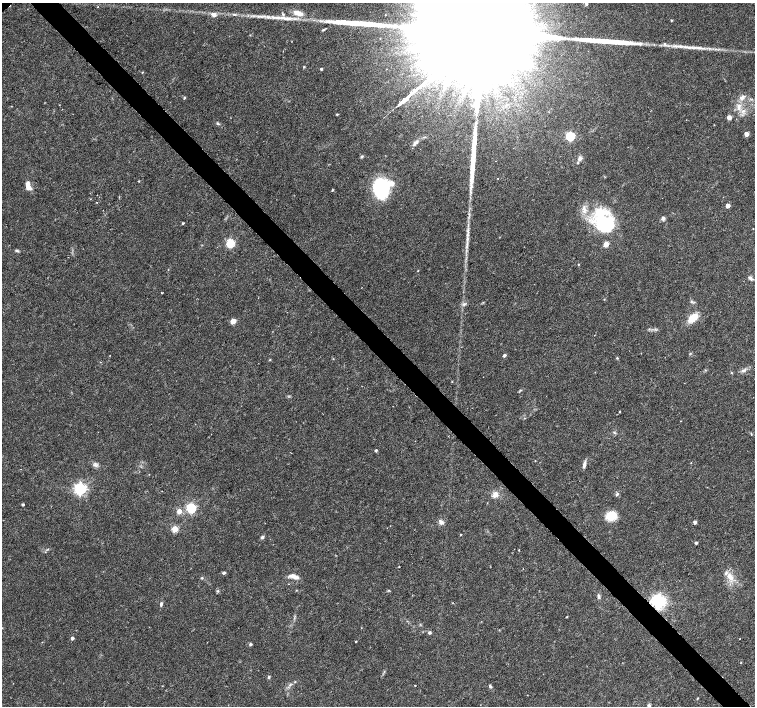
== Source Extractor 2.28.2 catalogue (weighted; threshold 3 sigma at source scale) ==
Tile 6 of 4 x 4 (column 2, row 2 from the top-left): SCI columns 1514-3018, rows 3033-4440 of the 6027 x 6001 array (HDU 1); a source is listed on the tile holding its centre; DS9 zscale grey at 2 x 2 block average (1 PNG px = mean of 2 x 2 image px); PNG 757 x 708 px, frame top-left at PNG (2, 3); no overlay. Shown black and unused: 4% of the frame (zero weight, under 3 of 6 exposures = <1% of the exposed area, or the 3 px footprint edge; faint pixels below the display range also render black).
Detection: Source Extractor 2.28.2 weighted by HDU 2 'WHT'; one run over the whole footprint, this tile lists its part. Background 0.0188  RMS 0.0016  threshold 0.00671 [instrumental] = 3 sigma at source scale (4.09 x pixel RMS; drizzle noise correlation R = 1.36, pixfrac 0.8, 0.0396/0.0396 arcsec/px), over >= 5 px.
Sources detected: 113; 1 inside a brighter object's white glare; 3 long thin detections or spike segments (spike, bleed or trail) — not listed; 8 inside a brighter listed object's ellipse — not listed separately; the other 101 listed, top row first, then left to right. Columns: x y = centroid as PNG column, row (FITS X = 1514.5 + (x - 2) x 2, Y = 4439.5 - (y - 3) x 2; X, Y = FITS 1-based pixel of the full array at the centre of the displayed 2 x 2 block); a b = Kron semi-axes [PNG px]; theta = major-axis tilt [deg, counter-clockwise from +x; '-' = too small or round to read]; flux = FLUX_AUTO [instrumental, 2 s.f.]
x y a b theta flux
586 4 2 2 - 0.68
98 7 3 2 - 0.18
298 13 12 6 -15 3.4
234 14 4 3 - 0.51
214 15 5 5 - 1.7
385 15 2 2 - 0.15
284 18 26 4 -4 4.5
671 20 3 2 - 0.37
323 30 4 2 - 0.4
471 41 123 18 41 76000
619 43 5 4 - 1.1
665 44 4 4 - 0.62
699 48 14 3 -2 2.3
304 67 3 3 - 0.31
321 69 2 2 - 0.56
142 72 3 2 - 0.22
742 97 9 6 39 1.9
184 98 4 2 - 0.35
738 108 7 4 -71 1.7
337 114 3 2 - 0.34
729 117 3 3 - 3.9
217 123 5 3 - 0.51
746 134 3 3 - 3.8
570 136 3 3 - 35
416 142 8 4 42 1.3
362 156 4 3 - 0.44
580 158 6 5 - 1.2
498 178 2 2 - 0.18
138 181 3 2 - 0.25
28 187 6 4 -34 2.4
381 188 20 15 -83 27
332 190 3 2 - 0.37
728 206 3 3 - 3
663 218 5 5 - 0.81
602 222 27 23 59 25
183 223 3 2 - 0.39
230 243 3 3 - 28
17 251 6 3 -16 0.57
579 264 3 2 - 0.26
418 271 2 2 - 0.18
750 278 9 3 -36 0.91
162 293 2 2 - 0.34
604 299 3 2 - 0.21
692 302 4 3 - 0.52
464 304 6 3 34 0.77
693 318 11 6 38 5.6
233 321 3 3 - 7.1
504 355 3 2 - 1
617 358 3 3 - 0.38
333 359 3 2 - 0.18
270 360 3 2 - 0.23
743 370 9 4 21 1.2
732 373 3 2 - 0.21
620 411 3 2 - 0.2
614 432 4 3 - 0.41
751 434 4 2 - 0.29
376 450 3 2 - 0.68
535 461 2 2 - 0.16
584 464 10 3 75 1.2
95 465 7 4 -46 1
80 489 4 4 - 81
495 494 6 6 - 2.4
617 494 5 3 - 0.48
23 505 2 2 - 0.56
191 508 4 3 - 42
179 511 3 3 - 5
611 516 9 7 17 9.1
441 522 8 5 -41 1.2
695 522 3 3 - 1.2
265 523 2 2 - 0.15
175 529 3 3 - 12
461 535 2 2 - 0.23
262 537 5 3 - 0.73
696 543 3 2 - 0.78
519 550 2 2 - 0.18
399 567 3 2 - 0.17
224 573 5 4 - 0.57
292 576 11 6 -22 2.1
730 577 13 7 -45 3.2
202 578 3 3 - 0.37
288 584 2 2 - 0.14
296 590 3 2 - 0.2
388 590 3 3 - 0.31
218 591 4 3 - 0.47
599 596 7 4 -78 0.87
659 602 4 4 - 140
161 604 5 3 - 0.72
567 617 3 2 - 0.23
429 632 4 4 - 0.63
72 638 3 3 - 1
740 639 2 2 - 0.17
356 641 2 2 - 0.24
250 644 3 3 - 0.72
741 662 2 2 - 0.15
269 677 4 3 - 0.53
295 682 3 2 - 0.21
290 685 5 3 - 0.56
415 685 2 2 - 0.2
490 686 5 3 - 0.61
697 698 3 2 - 0.28
649 706 6 4 77 0.96
Overlapping masked pixels (flux is a lower limit): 1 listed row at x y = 659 602
Isophote crosses this tile's border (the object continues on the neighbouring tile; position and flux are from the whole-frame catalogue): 2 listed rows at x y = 471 41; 649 706
Diffuse or blended objects may show on this block-average render without a row.